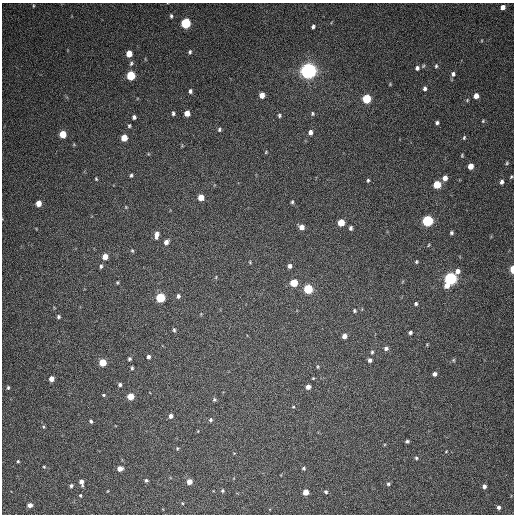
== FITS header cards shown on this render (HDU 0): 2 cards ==
NAXIS1  =                  512 / Axis length
NAXIS2  =                  512 / Axis length

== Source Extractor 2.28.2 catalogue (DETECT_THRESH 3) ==
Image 512 x 512 px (HDU 0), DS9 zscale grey, 1 PNG px = 1 image px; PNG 516 x 516 px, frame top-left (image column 1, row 512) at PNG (2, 3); no overlay
Background 81.7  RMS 9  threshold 27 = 3 sigma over >= 5 px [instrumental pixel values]
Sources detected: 119; all 119 listed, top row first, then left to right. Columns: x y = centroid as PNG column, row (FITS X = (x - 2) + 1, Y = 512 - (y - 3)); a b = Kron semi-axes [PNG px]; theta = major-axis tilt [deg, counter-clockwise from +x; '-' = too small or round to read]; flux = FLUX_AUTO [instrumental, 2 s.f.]
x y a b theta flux
33 6 4 2 - 450
503 7 4 4 - 3000
171 16 5 3 - 990
186 23 6 5 - 50000
313 26 4 4 - 1200
190 52 5 4 - 960
129 54 5 4 - 9100
131 63 6 5 - 1100
436 66 6 5 - 930
417 68 6 5 - 1700
308 71 6 6 - 380000
453 74 6 5 - 1800
131 76 5 5 - 32000
390 84 4 3 - 480
425 88 5 4 - 1600
190 91 5 4 - 1400
262 95 5 4 - 5200
476 96 5 4 - 4500
366 99 6 5 - 31000
173 113 4 3 - 1100
187 113 5 5 - 5300
312 113 5 5 - 840
279 115 5 4 - 960
134 117 4 4 - 1500
483 121 5 4 - 670
437 123 4 4 - 1200
129 126 4 3 - 790
219 130 5 4 - 960
310 132 6 4 80 2400
63 134 5 5 - 16000
124 138 5 5 - 9900
464 138 5 3 - 760
266 152 4 3 - 520
462 155 4 3 - 600
507 163 5 4 - 730
470 166 5 4 - 5900
131 175 4 3 - 950
511 177 4 3 - 670
445 178 5 4 - 3800
96 179 4 4 - 660
368 180 4 3 - 820
501 182 6 4 81 1800
437 185 5 5 - 18000
201 197 5 4 - 8600
292 202 4 3 - 880
39 203 5 4 - 6500
126 207 5 4 - 550
428 221 6 5 - 81000
341 223 5 5 - 10000
301 227 6 5 - 3700
351 228 5 4 - 1200
451 233 4 4 - 1100
156 235 8 4 83 3300
166 242 6 5 - 2700
428 245 5 3 - 600
132 251 5 4 - 750
105 256 5 4 - 6100
250 262 4 3 - 540
416 262 4 4 - 820
101 266 6 4 83 1200
290 266 5 4 - 1800
512 269 5 3 - 9700
457 271 6 6 - 3000
216 277 5 3 - 540
450 279 7 5 62 140000
117 282 4 3 - 630
294 283 5 5 - 18000
308 289 5 5 - 39000
178 296 5 4 - 1600
160 298 5 5 - 41000
416 304 4 4 - 1000
354 311 4 4 - 900
58 317 4 4 - 1100
174 330 6 4 -75 1000
410 333 4 4 - 1200
344 336 5 4 - 3100
386 348 5 5 - 1700
372 352 4 4 - 790
149 357 4 4 - 1600
129 359 5 4 - 1000
370 360 4 4 - 1700
453 360 5 5 - 750
103 362 5 5 - 16000
317 367 6 3 -82 700
132 368 5 3 - 950
435 374 5 4 - 1800
51 379 4 4 - 4600
120 385 4 4 - 1300
308 387 5 4 - 3000
8 388 4 3 - 860
103 395 4 3 - 630
131 396 5 5 - 11000
214 399 5 5 - 980
293 407 5 3 - 520
171 416 5 4 - 2200
210 420 5 5 - 1100
91 421 4 3 - 1200
44 427 5 4 - 720
407 441 4 3 - 1100
177 448 4 4 - 610
446 451 4 2 - 400
416 458 5 4 - 930
18 461 3 3 - 700
44 467 4 3 - 560
120 468 5 4 - 4000
304 468 5 4 - 870
146 480 4 4 - 1000
81 482 7 4 -77 2700
189 482 4 4 - 5500
388 484 5 4 - 1100
71 486 4 4 - 1200
484 486 4 4 - 2100
223 491 4 4 - 940
306 492 4 4 - 7600
326 492 5 4 - 1100
80 495 4 4 - 770
182 503 4 3 - 470
30 505 4 4 - 3200
498 507 4 3 - 1600
At the frame edge (FLAGS 8, measured only in part): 1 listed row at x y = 512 269